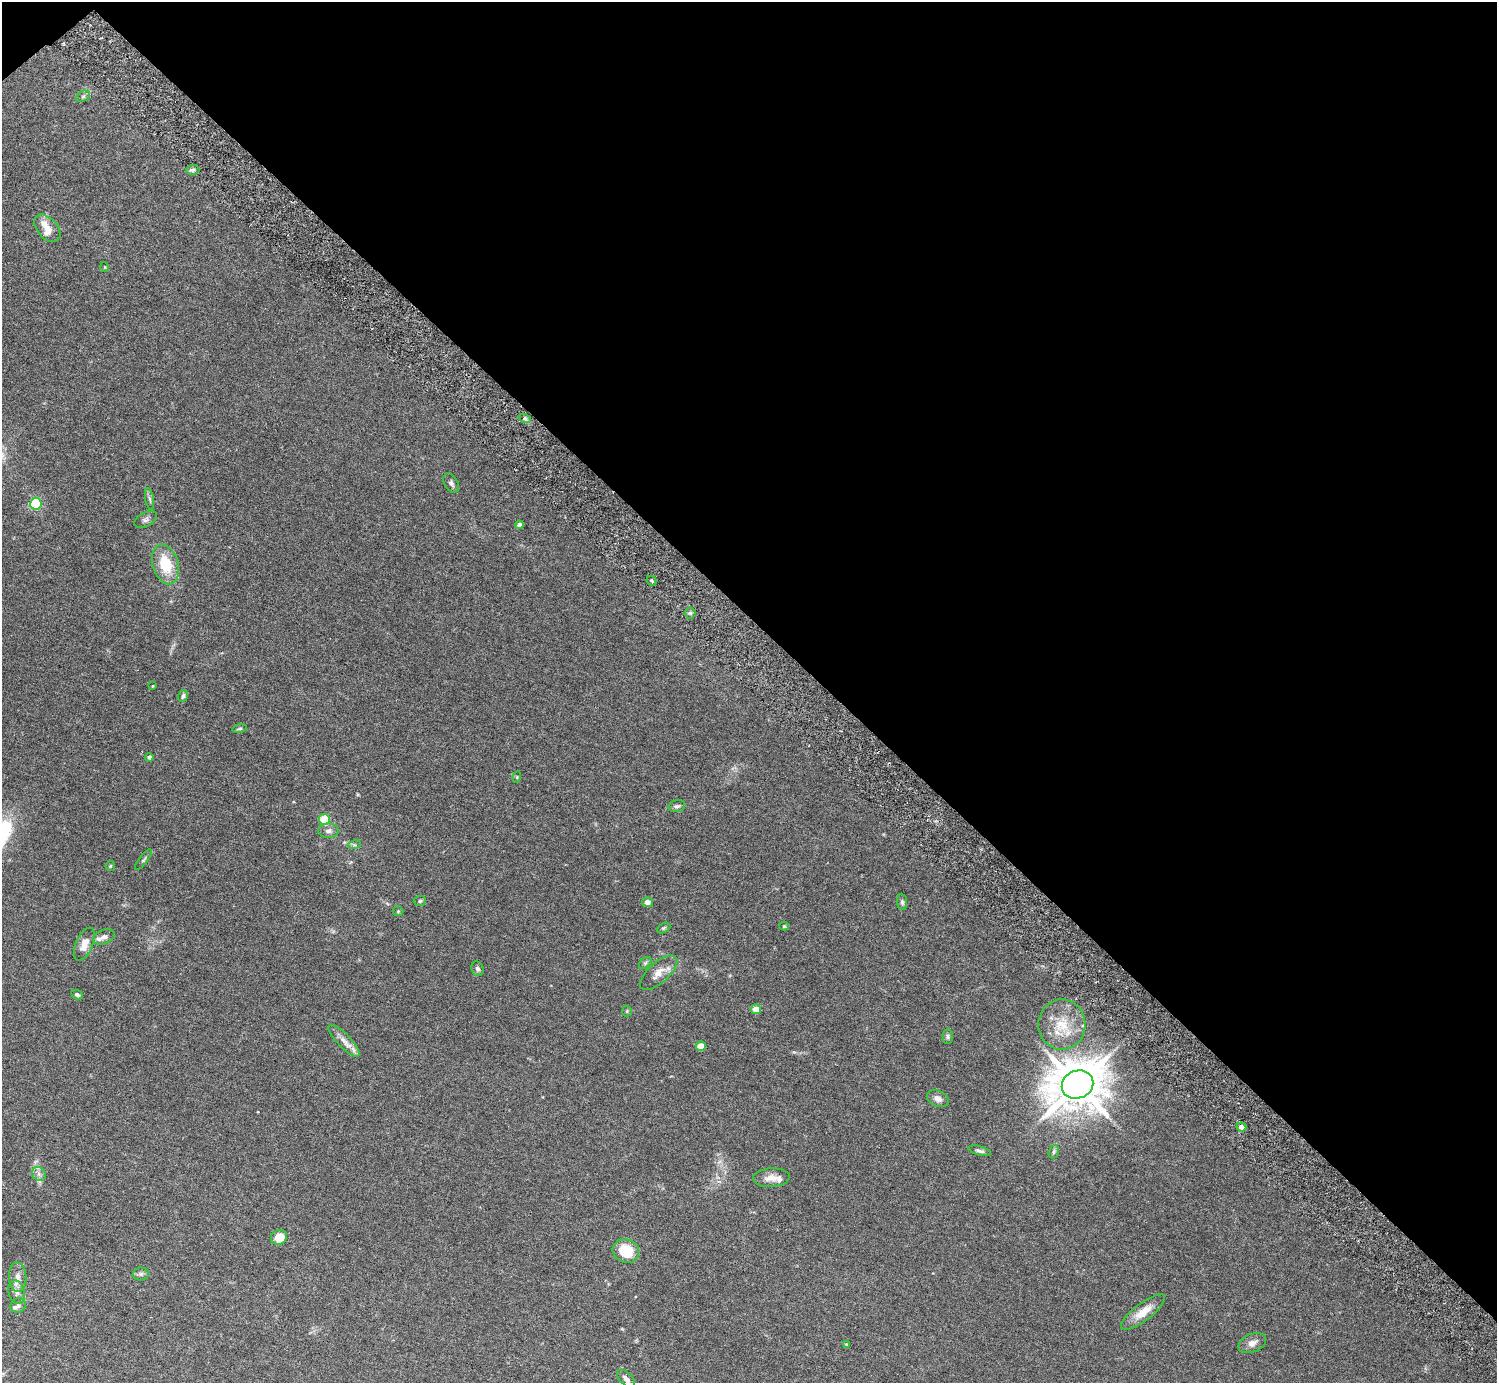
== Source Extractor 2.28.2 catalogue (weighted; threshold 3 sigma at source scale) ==
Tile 3 of 4 x 4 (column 3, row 1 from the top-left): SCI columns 3036-4530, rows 4342-5722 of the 6030 x 6027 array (HDU 1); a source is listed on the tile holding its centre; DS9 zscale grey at full resolution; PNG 1499 x 1385 px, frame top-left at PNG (2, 2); each listed source drawn as its Kron ellipse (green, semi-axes under 4 px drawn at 4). Shown black and unused: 45% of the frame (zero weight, under 5 of 9 exposures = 3% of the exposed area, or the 3 px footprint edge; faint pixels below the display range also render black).
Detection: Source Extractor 2.28.2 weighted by HDU 2 'WHT'; one run over the whole footprint, this tile lists its part. Background 0.0325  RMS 0.0026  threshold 0.0107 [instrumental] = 3 sigma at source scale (4.09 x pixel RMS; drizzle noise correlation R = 1.36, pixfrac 0.8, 0.05/0.05 arcsec/px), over >= 5 px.
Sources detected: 65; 6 inside a brighter listed object's ellipse — not listed separately; the other 59 listed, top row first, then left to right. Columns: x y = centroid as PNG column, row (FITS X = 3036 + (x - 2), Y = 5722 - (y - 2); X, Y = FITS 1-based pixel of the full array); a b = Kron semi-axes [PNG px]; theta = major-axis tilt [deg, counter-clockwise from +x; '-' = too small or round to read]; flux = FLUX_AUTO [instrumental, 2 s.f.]
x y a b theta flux
83 96 7 5 30 0.45
193 170 7 5 2 0.55
47 228 16 10 -48 2.3
105 267 5 3 - 0.16
525 419 6 4 -20 0.45
451 483 10 6 -63 0.72
150 499 11 4 -79 0.59
36 504 6 5 - 24
146 519 12 7 29 0.82
519 525 4 4 - 0.88
165 564 20 12 -74 8
651 581 5 3 - 0.31
690 613 5 5 - 0.52
153 686 3 2 - 0.19
183 696 6 5 - 0.56
240 728 7 3 14 0.33
149 757 4 4 - 0.61
517 777 6 3 73 0.22
677 806 8 5 14 0.62
324 819 5 5 - 11
329 831 10 7 1 1
354 845 6 4 17 0.41
143 860 12 4 51 0.46
110 866 5 4 - 0.26
420 901 6 5 - 0.4
647 902 5 5 - 1.3
902 902 8 5 -83 0.57
398 911 5 5 - 0.3
784 926 4 4 - 0.28
663 928 7 4 27 0.4
104 937 11 7 21 0.95
84 944 17 8 67 2.5
645 963 7 4 45 0.42
477 969 7 6 - 0.63
659 973 23 10 42 2.7
77 994 6 4 -25 0.53
756 1009 5 4 - 2.9
627 1011 5 5 - 0.28
1062 1025 25 23 -87 7.6
948 1036 7 5 -89 0.45
344 1041 21 6 -46 1.9
701 1046 5 5 - 3.7
1077 1085 16 14 21 1200
938 1099 11 7 -23 1.2
1242 1127 5 4 - 1.4
980 1151 12 4 -15 0.67
1054 1152 7 5 70 0.42
39 1174 8 6 -47 0.86
771 1178 18 9 3 2.1
279 1237 8 7 - 3.4
626 1251 13 11 -19 6.9
141 1274 8 6 1 0.61
18 1277 15 8 -86 1.7
17 1292 12 8 -74 1.3
18 1305 8 7 - 0.72
1143 1312 27 8 37 3.8
1252 1343 14 9 24 1.5
846 1344 4 4 - 0.21
626 1379 11 6 -45 1.1